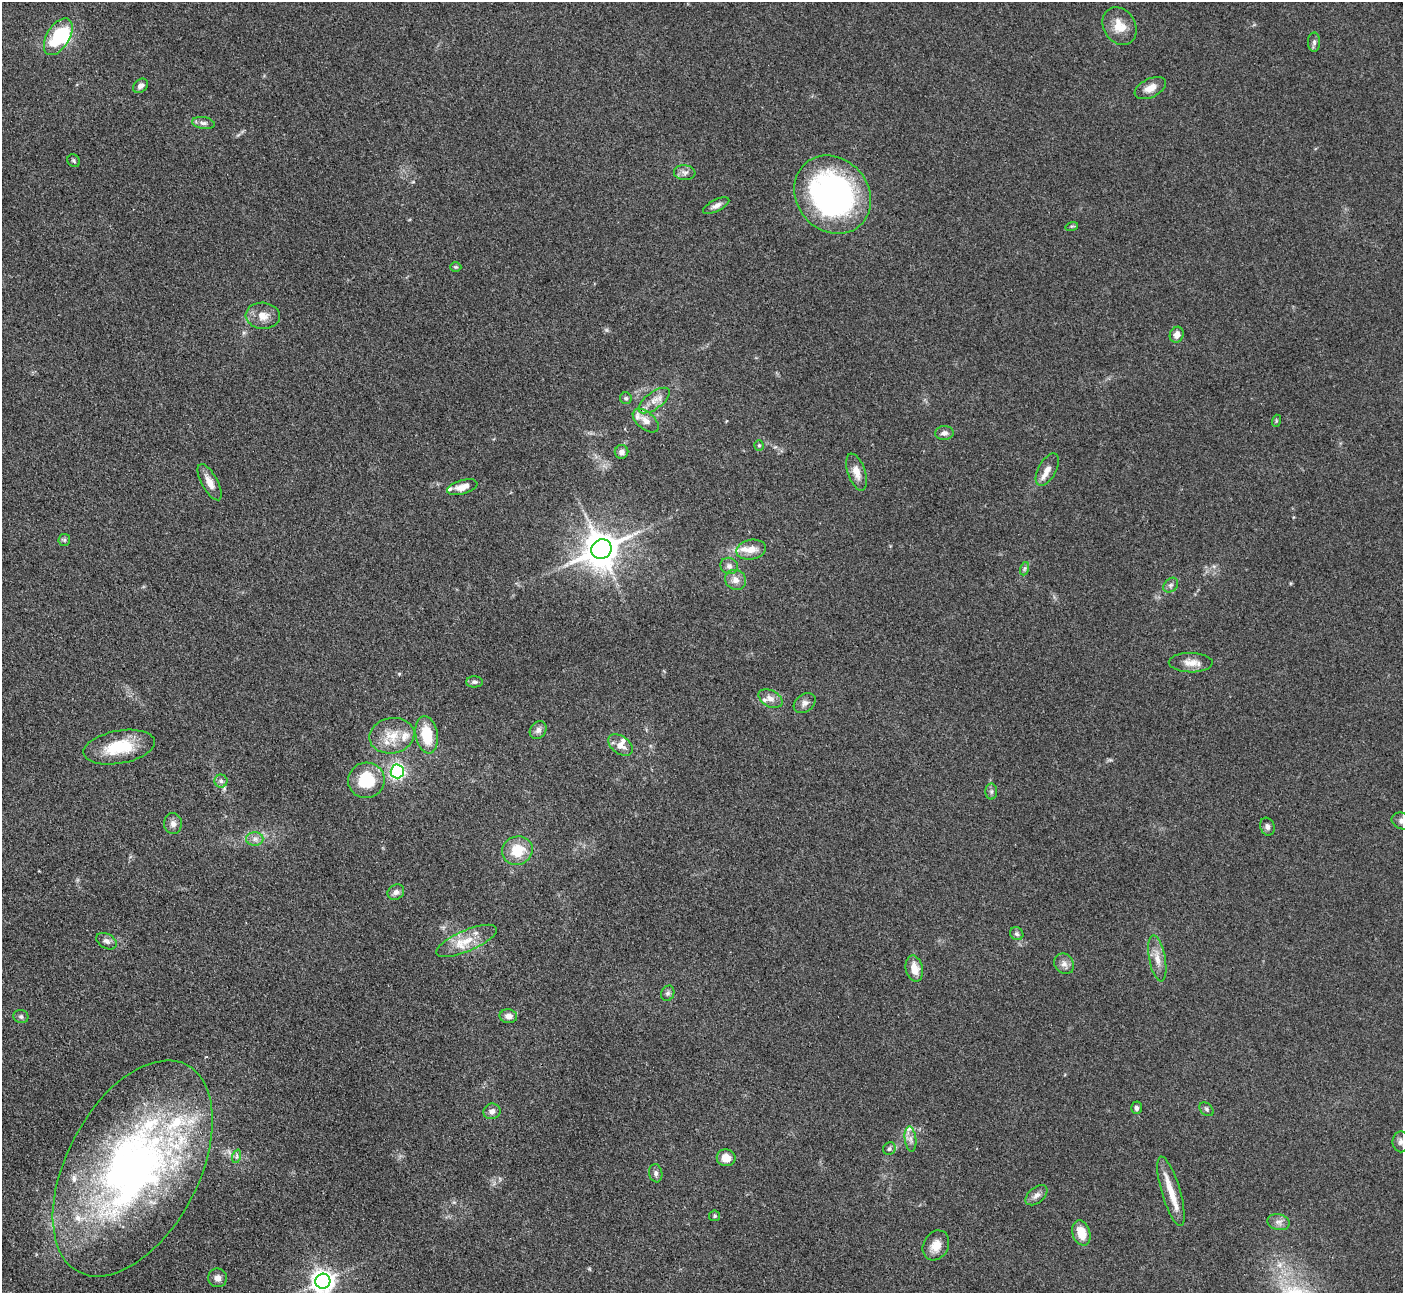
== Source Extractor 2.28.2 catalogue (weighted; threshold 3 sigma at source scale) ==
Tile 7 of 4 x 4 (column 3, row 2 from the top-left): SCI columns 2812-4212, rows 2872-4162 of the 5623 x 5610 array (HDU 1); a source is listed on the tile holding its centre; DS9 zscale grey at full resolution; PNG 1405 x 1295 px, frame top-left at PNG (2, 2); each listed source drawn as its Kron ellipse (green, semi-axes under 4 px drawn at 4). Shown black and unused: <1% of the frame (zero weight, under 3 of 4 exposures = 1% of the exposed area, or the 3 px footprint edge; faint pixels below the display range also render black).
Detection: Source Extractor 2.28.2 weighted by HDU 2 'WHT'; one run over the whole footprint, this tile lists its part. Background 0.201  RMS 0.0081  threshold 0.0365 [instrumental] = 3 sigma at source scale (4.5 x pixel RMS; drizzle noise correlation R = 1.50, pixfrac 1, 0.05/0.05 arcsec/px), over >= 5 px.
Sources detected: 90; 1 inside a brighter object's white glare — neither listed nor drawn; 11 inside a brighter listed object's ellipse — not listed separately; the other 78 listed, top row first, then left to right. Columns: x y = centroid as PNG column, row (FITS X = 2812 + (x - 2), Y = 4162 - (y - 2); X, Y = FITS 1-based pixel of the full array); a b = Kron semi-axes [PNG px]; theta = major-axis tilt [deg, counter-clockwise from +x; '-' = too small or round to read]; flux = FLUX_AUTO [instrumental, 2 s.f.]
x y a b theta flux
1120 26 20 16 -58 14
58 37 20 11 59 41
1314 42 9 6 90 2.3
140 86 8 6 42 3.6
1150 88 17 9 26 8
203 123 11 6 -9 2.9
74 161 7 5 -48 1.5
685 173 11 7 -5 3.6
832 195 41 36 -49 250
716 206 14 5 26 4.1
1072 226 6 4 17 1
456 267 5 4 - 1
263 316 17 13 -5 9.9
1177 335 8 6 65 5.4
626 398 6 5 - 1.6
654 400 18 8 37 8.4
646 421 15 8 -40 7.5
1276 421 6 4 72 0.98
944 433 9 7 5 3.7
759 445 5 4 - 1.3
621 452 7 6 - 3.4
1047 469 18 9 61 6.3
857 472 19 8 -72 8.4
210 482 20 8 -61 8.3
462 487 16 7 15 8.2
64 540 6 5 - 1.6
601 549 10 9 - 2100
751 550 15 9 11 9.4
729 566 9 8 - 3.5
1024 569 7 4 71 1.5
735 580 11 9 -31 6.3
1171 585 8 6 47 2.4
1191 663 22 9 -1 8.9
474 682 8 5 0 2
771 699 13 8 -27 5.6
805 703 12 8 38 4.3
538 730 9 7 54 3.9
427 735 19 11 -80 25
392 736 23 17 11 19
620 745 14 9 -36 7.9
119 747 36 16 10 34
397 771 7 6 - 150
366 780 18 17 - 34
221 781 6 6 - 2.3
991 791 8 6 90 2.1
1402 821 10 8 -19 4.1
173 824 10 9 - 4.5
1267 827 9 7 -72 3
255 839 8 7 - 3.7
517 851 15 14 - 22
396 892 9 7 33 3.9
1017 934 7 6 - 2.1
106 941 11 7 -29 3.5
466 941 33 10 23 18
1157 958 23 8 -79 9.1
1064 964 11 9 -50 4.8
914 968 13 8 -78 11
668 993 8 6 64 2.4
508 1016 8 7 - 5.5
21 1017 7 6 - 2
1136 1108 6 5 - 2.2
1207 1109 8 5 -42 1.9
492 1111 8 7 - 4.4
910 1139 13 5 -83 3.8
1401 1142 10 8 -90 3.4
889 1149 7 6 - 2
237 1156 7 4 72 1.7
726 1158 9 8 - 8.7
133 1168 117 66 62 450
656 1173 9 6 -81 2.7
1171 1191 36 9 -73 18
1036 1195 13 7 40 4.2
715 1216 5 5 - 1.3
1278 1222 11 8 -13 4.3
1081 1233 13 9 -72 14
936 1245 16 12 61 10
218 1278 9 9 - 4.6
323 1281 7 7 - 650
Isophote crosses this tile's border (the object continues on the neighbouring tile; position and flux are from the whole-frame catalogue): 3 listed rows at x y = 1402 821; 1401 1142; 323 1281